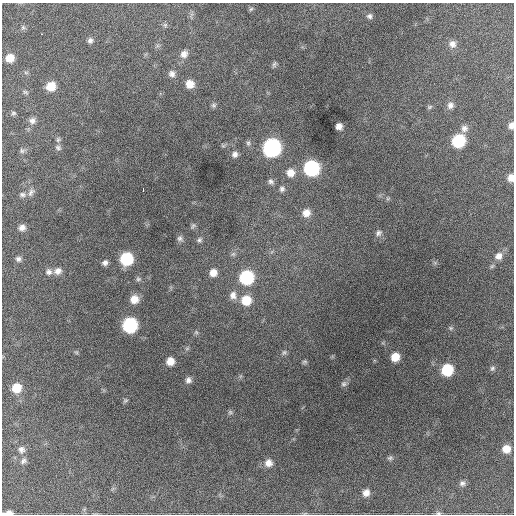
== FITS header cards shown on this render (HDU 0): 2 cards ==
NAXIS1  =                  512 / Axis length
NAXIS2  =                  512 / Axis length

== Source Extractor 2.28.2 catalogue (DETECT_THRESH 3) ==
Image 512 x 512 px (HDU 0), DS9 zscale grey, 1 PNG px = 1 image px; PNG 516 x 516 px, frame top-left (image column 1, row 512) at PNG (2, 3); no overlay
Background 1410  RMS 33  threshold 99.6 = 3 sigma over >= 5 px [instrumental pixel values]
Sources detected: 79; all 79 listed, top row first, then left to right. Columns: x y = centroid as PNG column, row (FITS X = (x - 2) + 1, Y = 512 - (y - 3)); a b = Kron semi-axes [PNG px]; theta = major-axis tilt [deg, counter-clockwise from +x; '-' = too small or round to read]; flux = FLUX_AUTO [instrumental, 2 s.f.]
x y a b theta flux
251 9 6 5 - 3800
369 16 8 7 - 7000
165 25 6 5 - 3500
23 27 6 6 - 4500
42 34 3 2 - 2900
90 40 7 6 - 6800
452 44 10 9 - 13000
184 54 10 9 - 14000
10 58 9 8 - 27000
274 64 8 5 73 4400
172 74 9 8 - 10000
190 84 9 8 - 24000
51 86 8 8 - 37000
25 92 7 5 -17 4200
214 105 7 6 - 4900
450 105 9 8 - 10000
430 107 8 5 27 3500
13 113 7 5 -13 4000
32 121 8 8 - 9600
511 125 7 5 83 10000
339 126 6 6 - 12000
464 128 10 9 - 11000
58 140 7 5 69 4700
458 141 9 8 - 150000
248 143 8 5 81 5100
272 147 10 9 - 550000
58 148 8 6 -29 5400
22 151 7 7 - 4700
235 154 7 7 - 9500
311 168 9 9 - 310000
290 173 10 9 - 23000
511 178 7 6 - 16000
271 181 8 7 - 6900
282 189 8 7 - 7100
143 190 4 2 - 6900
31 192 12 7 58 8600
22 194 9 6 -2 6800
306 213 10 9 - 20000
193 226 8 5 68 4500
22 228 8 7 - 11000
378 233 9 7 50 7400
180 238 8 7 - 6400
199 240 7 6 - 5100
499 256 11 9 42 16000
18 259 7 7 - 6700
126 259 9 8 - 150000
105 263 7 6 - 8000
58 271 10 9 - 13000
49 272 9 9 - 9700
213 273 8 8 - 18000
246 277 9 9 - 200000
138 279 7 6 - 4800
233 295 11 9 -80 14000
134 299 9 8 - 25000
246 300 10 10 - 47000
130 325 9 9 - 260000
451 328 6 5 - 3500
196 332 6 6 - 3700
76 352 6 4 -18 2900
284 352 8 6 72 5200
395 357 8 7 - 31000
170 361 7 6 - 24000
304 362 7 5 15 3700
492 368 7 6 - 4900
447 370 9 8 - 95000
188 380 7 7 - 8400
344 384 8 7 - 6100
16 388 9 8 - 38000
125 401 6 5 - 3400
230 412 6 6 - 4500
506 449 8 8 - 25000
21 450 10 9 - 9900
390 458 8 5 1 5000
23 461 9 7 42 7000
268 463 9 9 - 17000
462 483 8 7 - 7200
366 493 8 7 - 15000
8 513 10 4 3 14000
438 513 8 5 -1 4300
At the frame edge (FLAGS 8, measured only in part): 4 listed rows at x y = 511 125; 511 178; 8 513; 438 513